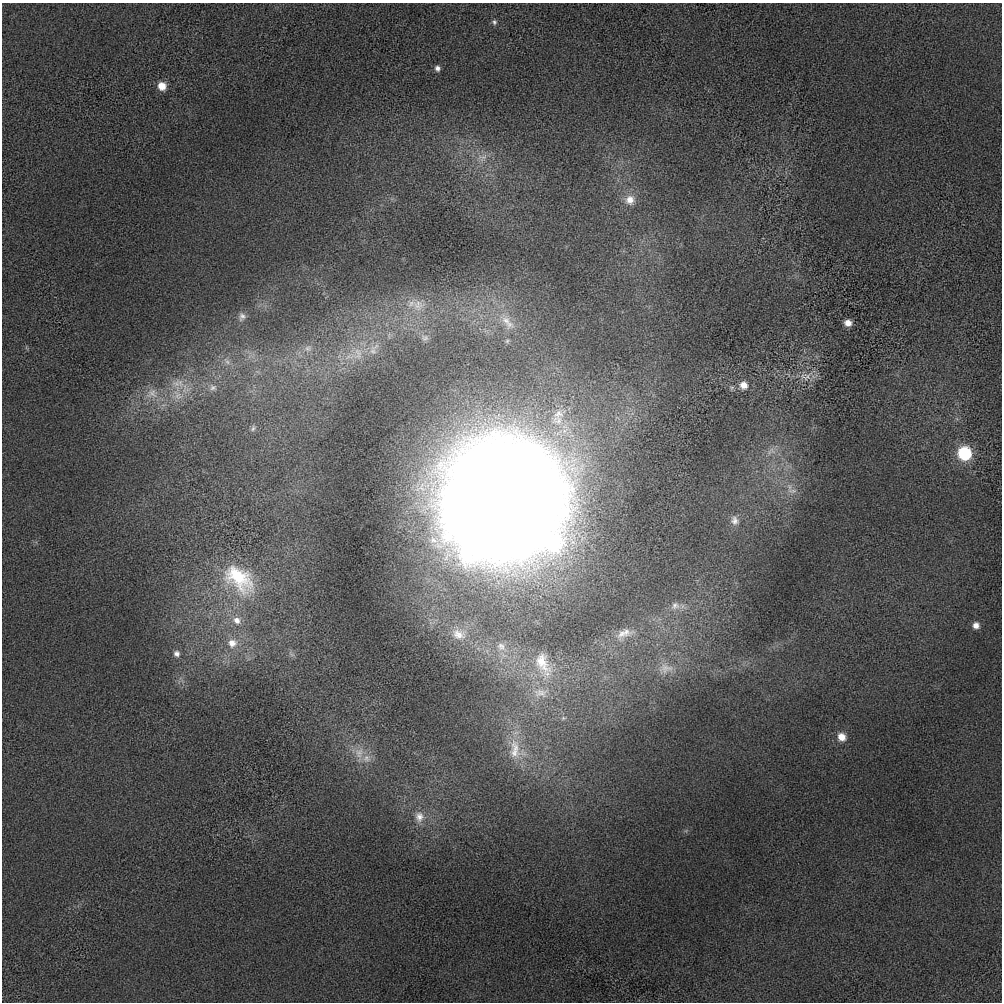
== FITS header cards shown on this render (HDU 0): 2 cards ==
NAXIS1  =                 1000 / length of data axis 1
NAXIS2  =                 1000 / length of data axis 2

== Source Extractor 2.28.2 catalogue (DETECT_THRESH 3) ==
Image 1000 x 1000 px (HDU 0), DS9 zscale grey, 1 PNG px = 1 image px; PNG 1004 x 1004 px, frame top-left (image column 1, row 1000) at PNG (2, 3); no overlay
Background 20.5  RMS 460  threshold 1380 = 3 sigma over >= 5 px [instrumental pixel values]
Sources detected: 46; all 46 listed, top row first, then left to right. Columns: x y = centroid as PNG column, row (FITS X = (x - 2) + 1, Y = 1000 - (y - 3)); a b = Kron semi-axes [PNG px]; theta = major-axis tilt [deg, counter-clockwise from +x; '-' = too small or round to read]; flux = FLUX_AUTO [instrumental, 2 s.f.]
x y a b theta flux
494 22 7 6 - 7.5e+04
437 68 7 6 - 1.2e+05
162 86 8 8 - 3.9e+05
483 157 14 10 24 2.8e+05
630 200 14 13 - 3.6e+05
418 305 18 16 -5 5.6e+05
242 316 11 8 70 1.3e+05
507 322 27 12 -52 6.2e+05
848 323 6 5 - 2.3e+05
425 338 10 8 -1 1.3e+05
308 348 9 8 - 1.4e+05
373 351 12 9 -80 2.2e+05
358 353 19 10 -77 3.8e+05
227 362 7 6 - 1.0e+05
806 376 21 13 14 4.4e+05
176 384 14 9 -12 3.1e+05
744 385 9 8 - 2.6e+05
213 387 11 9 -13 1.7e+05
152 393 16 14 -1 4.1e+05
178 395 17 10 -57 3.8e+05
558 414 20 13 36 5.2e+05
253 428 9 6 70 8.6e+04
772 450 11 4 -57 1.0e+05
964 453 11 10 - 2.0e+06
792 491 16 7 -8 2.0e+05
503 501 87 86 - 1.6e+08
734 521 12 10 -74 1.9e+05
239 579 46 27 -42 2.2e+06
675 606 12 10 14 2.0e+05
237 620 12 10 -52 2.9e+05
976 625 8 7 - 1.9e+05
626 632 16 12 -19 2.9e+05
458 634 20 13 -27 4.5e+05
622 634 15 11 44 2.9e+05
232 643 14 13 - 4.6e+05
501 646 13 10 -57 2.6e+05
177 654 8 8 - 1.5e+05
292 654 10 4 -35 7.2e+04
543 664 42 19 -67 1.3e+06
666 668 21 13 3 4.3e+05
540 693 24 14 -1 6.1e+05
842 737 9 8 - 3.6e+05
515 750 34 22 -77 1.3e+06
359 753 16 13 75 4.4e+05
366 758 12 10 -25 2.7e+05
419 817 15 12 -83 3.3e+05